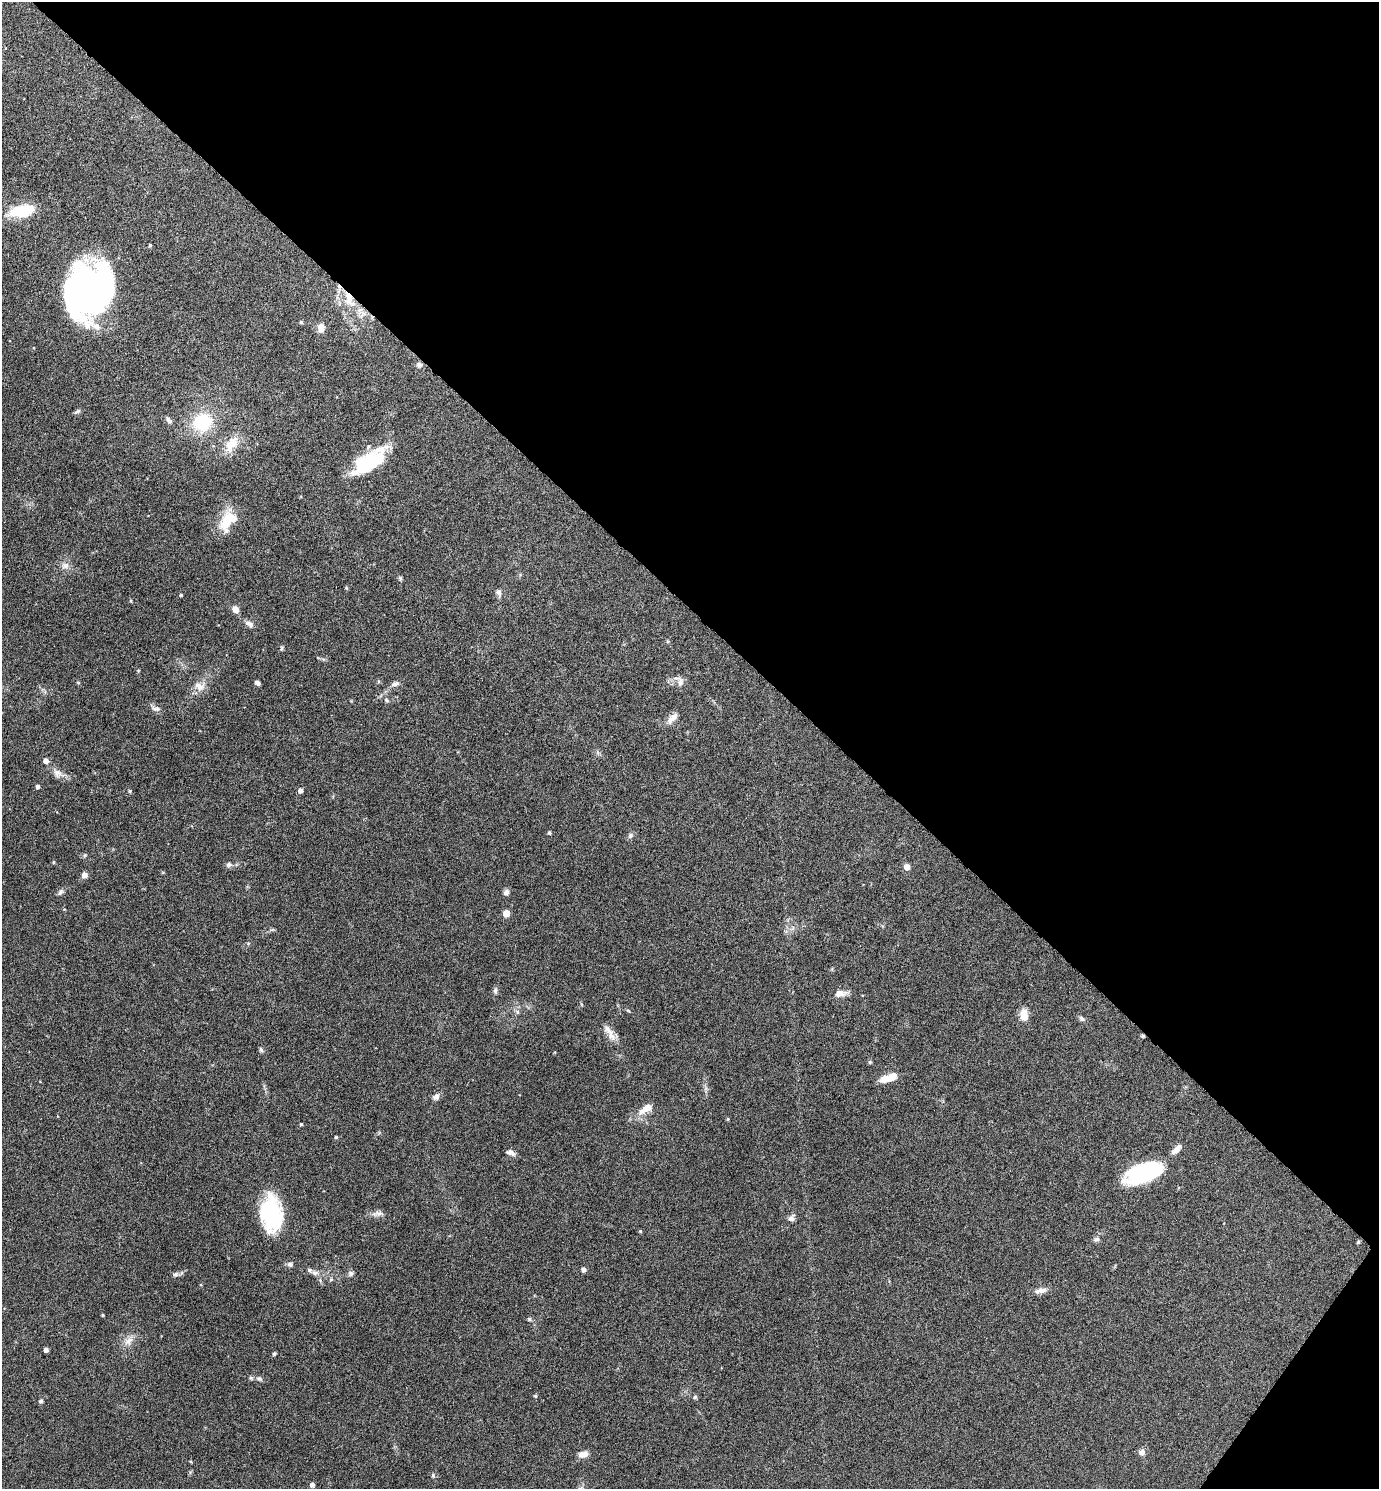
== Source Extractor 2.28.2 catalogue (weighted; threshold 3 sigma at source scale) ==
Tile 8 of 4 x 4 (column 4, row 2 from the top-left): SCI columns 4286-5662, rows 2981-4467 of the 5958 x 5955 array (HDU 1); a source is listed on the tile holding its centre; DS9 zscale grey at full resolution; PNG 1381 x 1491 px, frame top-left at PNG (2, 2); no overlay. Shown black and unused: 42% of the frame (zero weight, under 4 of 8 exposures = <1% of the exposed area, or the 3 px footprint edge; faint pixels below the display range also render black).
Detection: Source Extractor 2.28.2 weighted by HDU 2 'WHT'; one run over the whole footprint, this tile lists its part. Background 0.116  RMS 0.0051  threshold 0.0209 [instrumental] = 3 sigma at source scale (4.09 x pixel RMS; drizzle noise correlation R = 1.36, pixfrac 0.8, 0.05/0.05 arcsec/px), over >= 5 px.
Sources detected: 99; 3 inside a brighter object's white glare — not listed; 3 inside a brighter listed object's ellipse — not listed separately; the other 93 listed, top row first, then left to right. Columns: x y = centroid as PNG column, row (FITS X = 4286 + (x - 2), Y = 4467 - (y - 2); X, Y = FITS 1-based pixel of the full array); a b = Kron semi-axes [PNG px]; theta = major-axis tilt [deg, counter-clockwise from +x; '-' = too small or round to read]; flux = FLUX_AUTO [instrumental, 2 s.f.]
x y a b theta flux
22 211 24 11 12 21
150 245 4 3 - 0.79
89 290 41 31 83 220
348 297 21 10 -81 8.9
301 322 4 4 - 0.63
321 328 11 8 88 3.1
419 365 7 6 - 1.6
77 411 10 5 29 0.98
169 420 10 5 -51 1.5
202 422 21 18 33 24
232 444 22 12 51 8.7
368 463 42 19 33 28
226 523 21 15 24 8.4
65 566 10 9 - 2.6
400 578 7 4 -80 0.7
346 588 5 4 - 0.46
499 593 11 7 -77 1.7
181 595 3 3 - 0.61
131 601 5 3 - 0.46
235 609 8 7 - 2.8
249 624 14 6 -33 2
282 648 7 4 88 0.63
78 682 5 3 - 0.42
680 682 13 8 -85 2.2
257 683 5 3 - 1.6
395 684 12 6 17 1.8
199 686 16 12 -31 4.7
386 700 7 5 -52 0.91
155 709 13 6 -10 1.7
672 718 18 8 46 3.5
46 761 5 5 - 2.7
57 773 14 10 -62 3.2
38 786 4 4 - 1.3
301 790 5 4 - 1.9
130 791 5 4 - 0.58
549 833 5 4 - 0.61
630 835 8 6 74 1.2
85 855 6 5 - 0.7
54 862 4 4 - 0.57
229 865 8 6 14 1.4
907 867 5 5 - 4.7
84 875 6 6 - 2.8
60 892 9 6 58 1.4
506 892 7 7 - 1.6
64 909 5 3 - 0.39
506 913 5 5 - 7.9
272 930 7 4 18 0.69
495 990 8 6 75 1.2
840 993 13 7 5 4.1
628 1011 6 4 -31 0.54
517 1012 7 5 -49 1.1
1024 1015 12 8 -88 6.1
1082 1019 8 6 -36 1.1
609 1033 26 8 -57 4.4
1142 1036 5 4 - 0.62
261 1050 7 5 -73 0.91
870 1062 6 5 - 0.6
889 1078 20 7 19 6.8
436 1097 10 7 53 1.9
646 1109 24 10 32 5.9
728 1119 4 3 - 0.54
301 1124 3 3 - 0.57
336 1137 4 4 - 0.59
1176 1149 16 7 44 3.1
511 1152 10 6 -23 1.9
1143 1173 39 18 19 42
379 1213 14 6 -7 2.2
271 1214 35 20 -86 39
791 1218 10 7 42 1.8
640 1231 4 4 - 0.51
1096 1239 8 7 - 1.5
1358 1242 5 4 - 0.56
290 1264 7 7 - 1.4
584 1270 5 4 - 1.8
315 1273 9 6 1 1.7
351 1273 7 6 - 1.3
175 1274 8 6 42 1.2
331 1279 6 4 47 0.6
1041 1290 17 7 12 2.9
102 1315 3 3 - 0.55
529 1319 6 5 - 0.74
128 1341 14 9 48 3.7
46 1350 4 4 - 2
274 1354 4 4 - 0.86
259 1379 9 7 -16 1.5
535 1396 6 3 17 0.46
695 1397 5 5 - 0.83
41 1401 5 4 - 1.1
1142 1452 8 8 - 2
583 1454 13 8 15 3.1
191 1462 4 3 - 0.43
433 1475 6 5 - 0.73
312 1485 4 4 - 1.9
Overlapping masked pixels (flux is a lower limit): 2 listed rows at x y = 348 297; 1142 1036